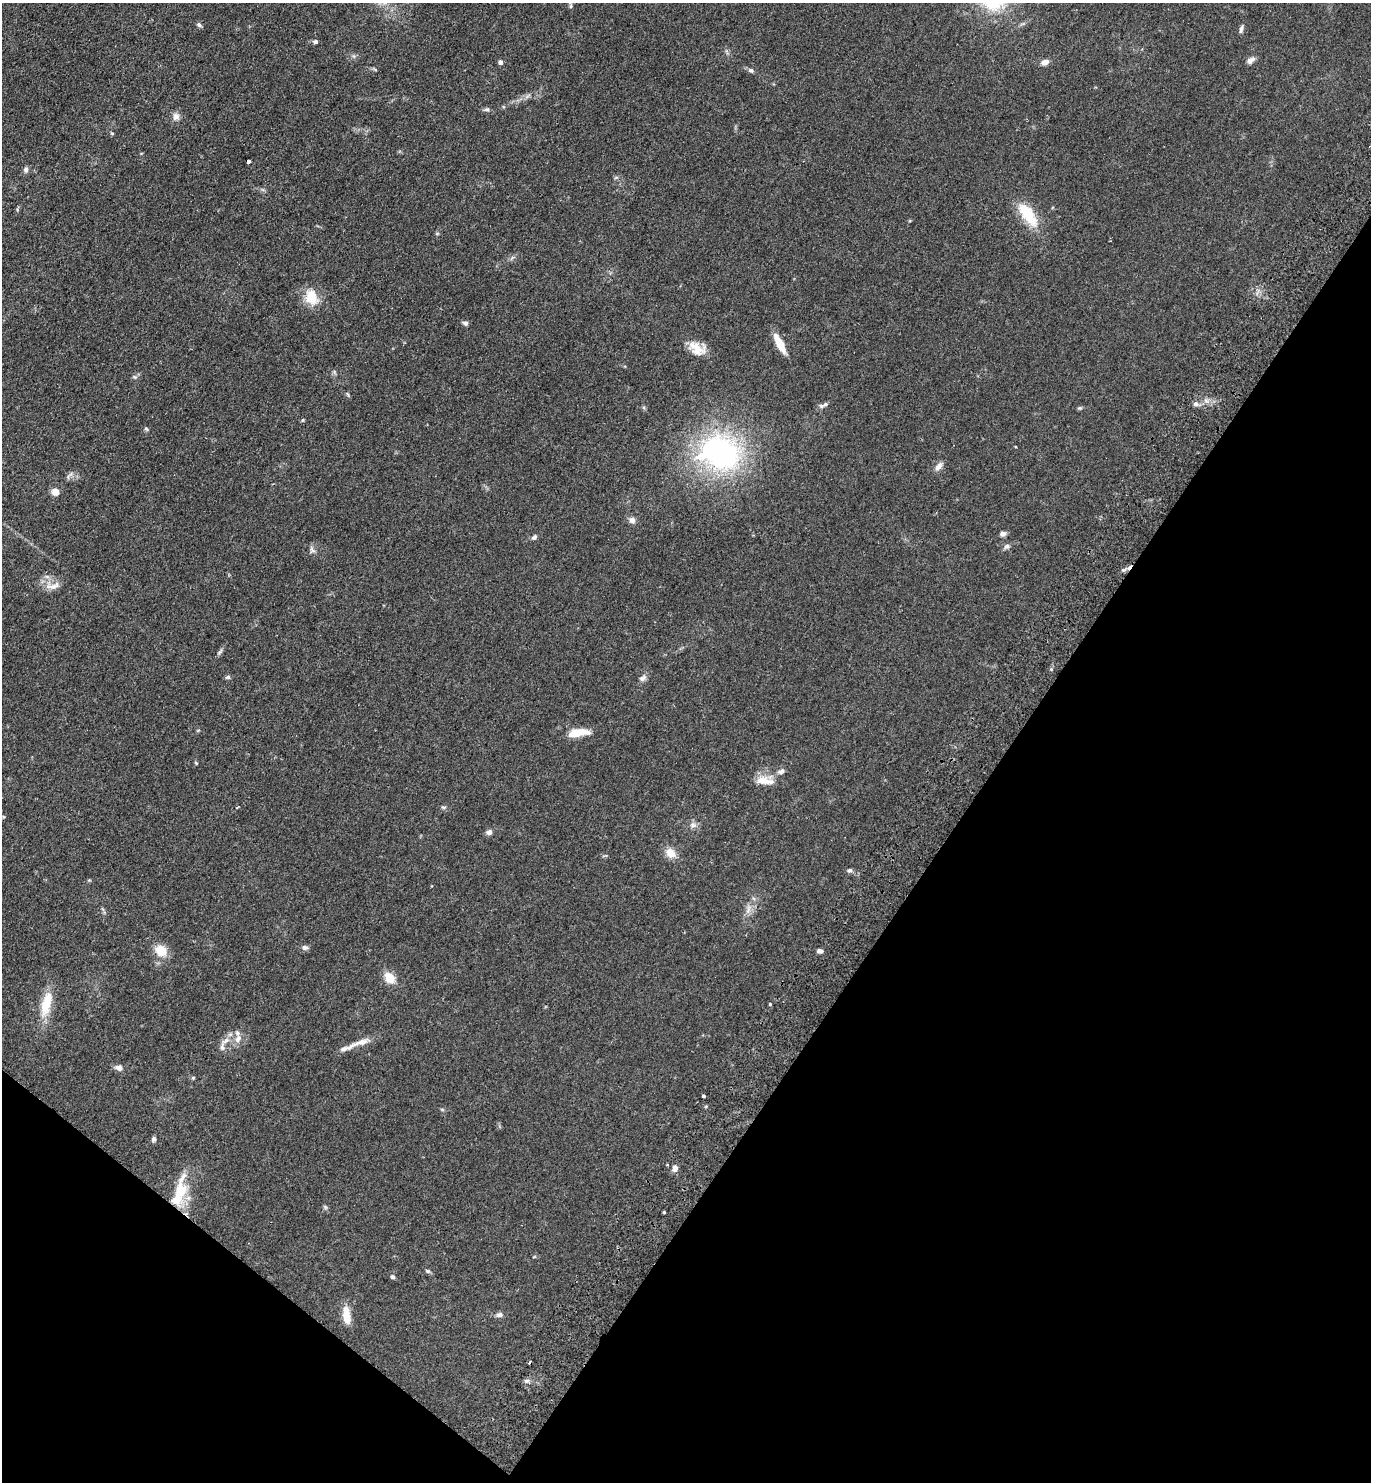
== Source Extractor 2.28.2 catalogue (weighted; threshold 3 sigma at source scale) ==
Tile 15 of 4 x 4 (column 3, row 4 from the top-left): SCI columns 2943-4311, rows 38-1517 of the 6024 x 5996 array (HDU 1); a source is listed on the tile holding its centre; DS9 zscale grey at full resolution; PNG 1373 x 1484 px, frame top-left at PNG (2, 3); no overlay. Shown black and unused: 32% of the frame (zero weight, under 2 of 3 exposures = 3% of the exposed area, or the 3 px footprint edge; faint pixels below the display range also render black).
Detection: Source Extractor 2.28.2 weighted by HDU 2 'WHT'; one run over the whole footprint, this tile lists its part. Background 0.0588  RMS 0.0079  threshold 0.0354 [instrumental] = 3 sigma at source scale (4.5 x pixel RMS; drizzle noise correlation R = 1.50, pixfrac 1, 0.05/0.05 arcsec/px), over >= 5 px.
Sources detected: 75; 1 cosmic-ray / hot-pixel residue — not listed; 4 inside a brighter listed object's ellipse — not listed separately; the other 70 listed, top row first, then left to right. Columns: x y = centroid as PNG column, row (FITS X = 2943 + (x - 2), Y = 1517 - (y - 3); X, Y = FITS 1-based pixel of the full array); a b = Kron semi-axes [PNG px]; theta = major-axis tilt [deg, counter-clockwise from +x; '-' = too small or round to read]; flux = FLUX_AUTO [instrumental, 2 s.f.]
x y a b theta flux
199 25 7 5 -37 1.5
1241 29 9 5 77 2.2
315 41 6 5 - 1.8
1251 60 11 7 38 3.2
500 62 4 4 - 3.1
1045 62 9 7 13 3.9
751 70 7 6 - 1.9
487 109 8 5 15 1.6
176 116 11 8 58 3.7
112 133 5 3 - 0.73
248 161 4 3 - 5.5
26 170 8 6 85 2.2
1028 214 37 15 -54 24
437 233 6 4 0 0.91
311 297 21 16 -67 15
465 323 6 5 - 2.2
780 344 21 7 -62 14
697 348 21 14 -27 12
134 377 6 5 - 1.3
825 404 8 6 50 2
1196 404 7 6 - 2.5
1079 408 6 5 - 1.1
303 420 5 3 - 0.79
146 429 6 5 - 1.1
720 452 38 30 -21 180
939 466 12 7 51 3.9
70 475 13 4 44 2.1
55 492 9 8 - 5.2
632 520 9 8 - 3.2
1003 534 7 6 - 2.4
534 537 8 6 40 1.7
1007 546 9 6 31 2.2
312 550 10 7 -70 2.5
53 586 22 8 9 6.9
220 652 12 3 45 1.5
228 677 7 5 14 1.4
643 678 10 7 32 2.8
578 733 22 8 8 15
196 763 5 4 - 0.79
781 771 10 6 34 2.6
765 781 26 10 -8 10
237 807 4 2 - 0.64
443 807 7 4 -1 1.1
693 825 10 8 -30 3.3
489 832 6 5 - 3.4
671 853 12 10 -43 8
850 870 7 5 37 1.6
748 910 15 6 77 4.4
305 948 8 6 11 2.1
161 951 16 12 -34 11
820 951 6 5 - 2.7
389 978 13 9 -48 11
46 1004 36 12 75 20
770 1005 3 3 - 1.6
238 1038 13 8 60 5.4
225 1041 16 6 33 5
361 1042 26 7 17 6.9
119 1068 8 6 -18 4
193 1078 5 5 - 0.85
703 1096 3 3 - 4.7
153 1139 7 5 75 1.8
675 1168 8 6 81 3.4
180 1191 27 19 70 22
325 1207 7 4 -71 1.2
664 1212 3 3 - 0.7
427 1271 6 5 - 1.2
392 1277 6 5 - 1.5
346 1315 22 9 -84 11
499 1315 8 6 13 2.4
527 1381 7 5 1 1.9
Overlapping masked pixels (flux is a lower limit): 1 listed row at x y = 527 1381